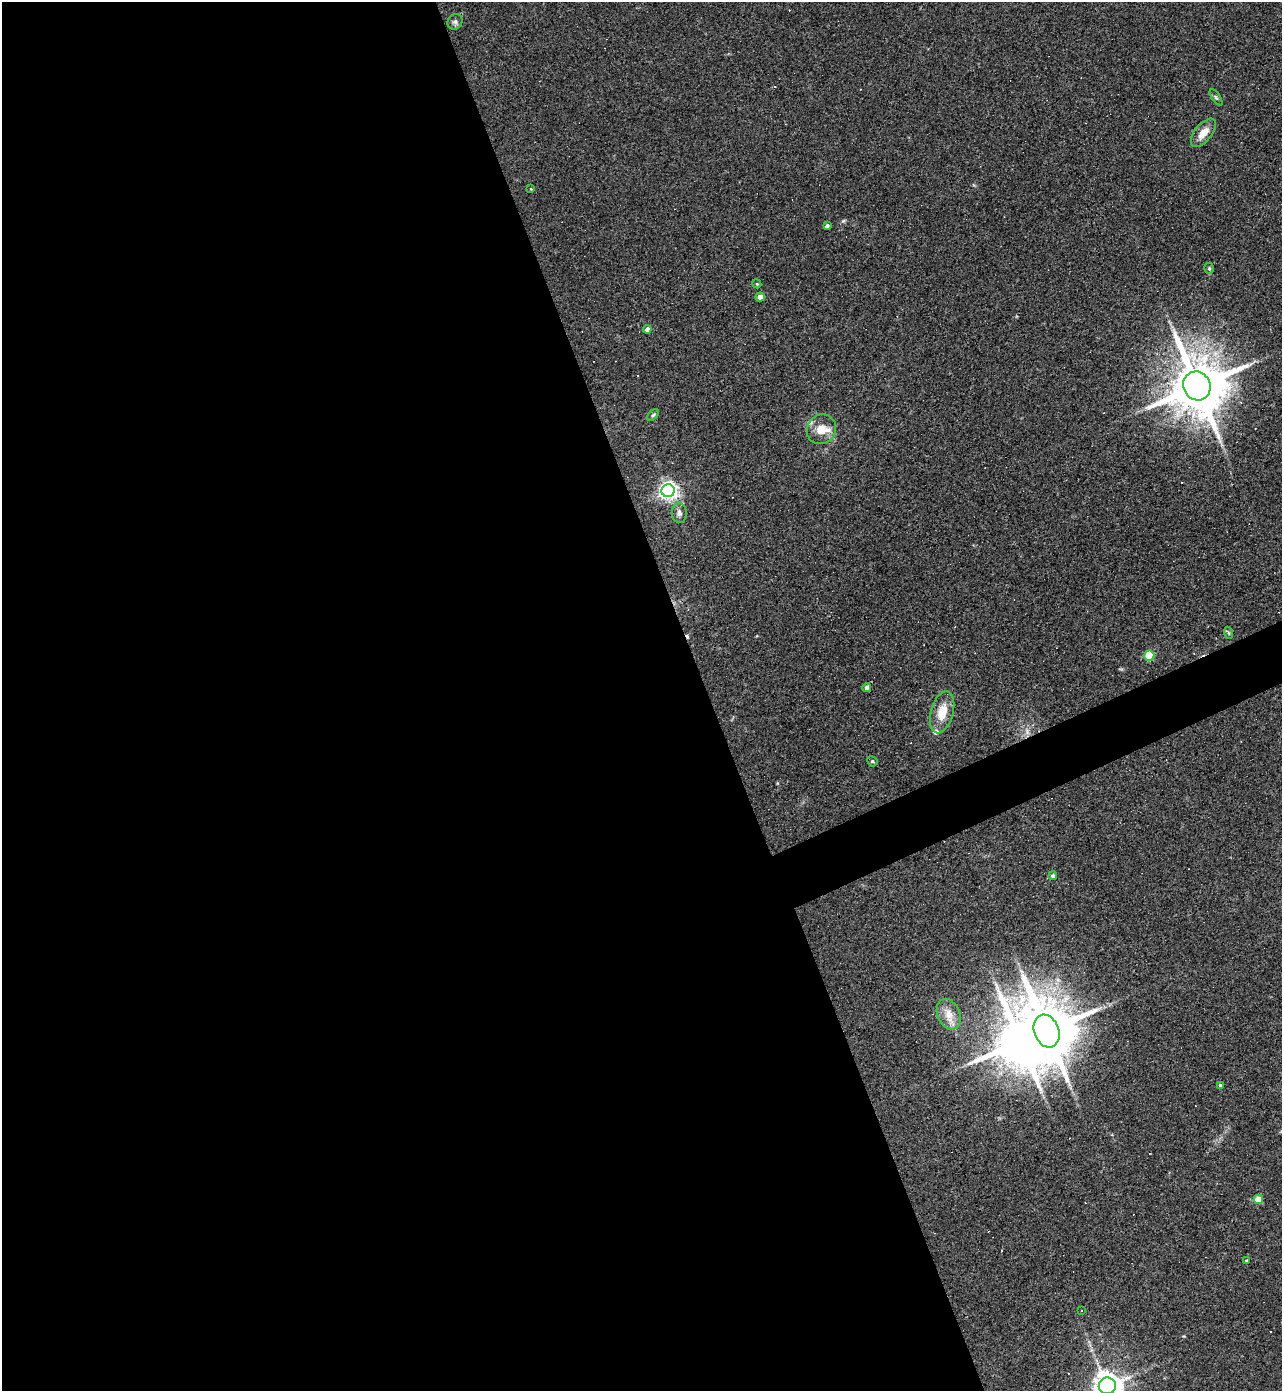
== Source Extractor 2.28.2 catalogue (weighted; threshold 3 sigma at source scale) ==
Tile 9 of 4 x 4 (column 1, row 3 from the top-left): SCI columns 145-1424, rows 1389-2777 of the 5540 x 5554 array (HDU 1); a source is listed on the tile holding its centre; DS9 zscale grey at full resolution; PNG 1284 x 1393 px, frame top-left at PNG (2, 2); each listed source drawn as its Kron ellipse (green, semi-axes under 4 px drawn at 4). Shown black and unused: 57% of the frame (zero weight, under 3 of 4 exposures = <1% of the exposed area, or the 3 px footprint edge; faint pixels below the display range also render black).
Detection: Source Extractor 2.28.2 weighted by HDU 2 'WHT'; one run over the whole footprint, this tile lists its part. Background 0.067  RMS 0.0076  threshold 0.0344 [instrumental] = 3 sigma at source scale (4.5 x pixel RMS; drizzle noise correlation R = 1.50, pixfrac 1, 0.05/0.05 arcsec/px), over >= 5 px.
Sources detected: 42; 1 inside a brighter object's white glare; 12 cosmic-ray / hot-pixel residue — neither listed nor drawn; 2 inside a brighter listed object's ellipse — not listed separately; the other 27 listed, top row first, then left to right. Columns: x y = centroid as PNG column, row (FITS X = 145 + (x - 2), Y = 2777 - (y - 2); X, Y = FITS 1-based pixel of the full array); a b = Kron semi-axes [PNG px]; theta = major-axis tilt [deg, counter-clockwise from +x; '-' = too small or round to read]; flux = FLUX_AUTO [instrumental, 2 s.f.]
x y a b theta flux
455 22 8 7 - 2.2
1216 97 9 3 -56 1.3
1203 133 17 8 51 9.4
531 189 4 2 - 0.48
827 225 3 3 - 1.5
1209 268 5 4 - 1.1
757 284 4 3 - 0.73
760 297 4 4 - 7.6
647 329 4 4 - 3.3
1197 386 15 13 -63 5100
653 415 7 4 44 1.2
821 429 15 14 - 11
668 491 6 6 - 340
679 513 10 7 -86 3
1229 633 6 4 -70 1.1
1149 656 5 5 - 37
867 687 4 4 - 2.7
942 712 21 11 74 15
872 761 5 5 - 1.4
1053 876 4 4 - 2
949 1014 16 11 -67 9
1047 1031 17 12 -70 5100
1221 1086 4 4 - 2.3
1258 1199 4 4 - 14
1246 1261 3 3 - 1.1
1082 1310 3 2 - 1
1107 1386 8 8 - 1100
Overlapping masked pixels (flux is a lower limit): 1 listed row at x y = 1197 386
Isophote crosses this tile's border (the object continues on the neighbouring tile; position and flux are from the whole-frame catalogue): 1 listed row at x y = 1107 1386